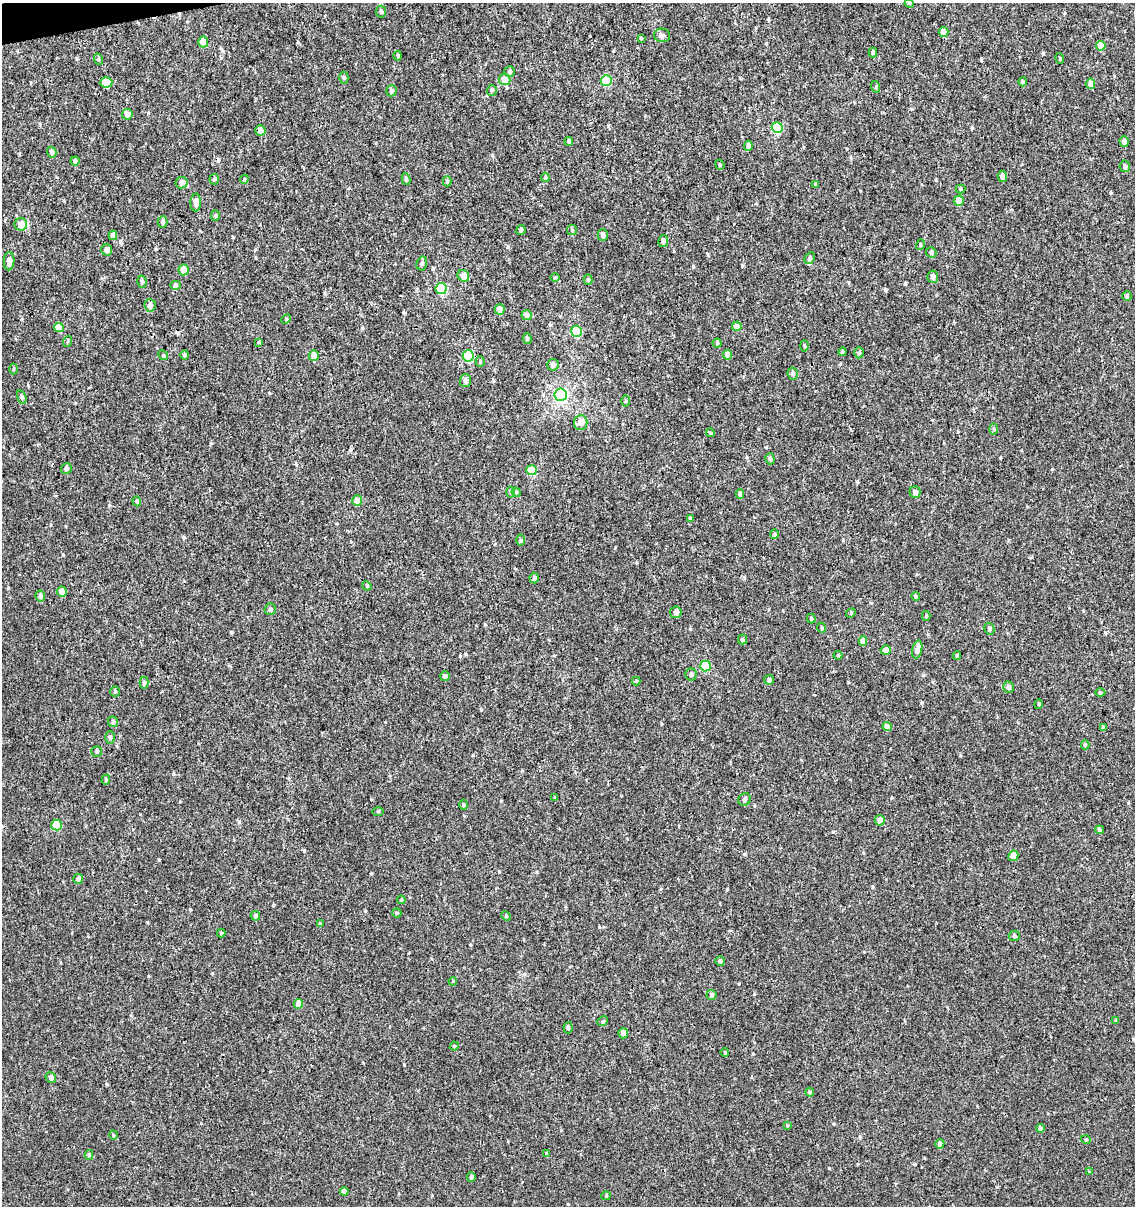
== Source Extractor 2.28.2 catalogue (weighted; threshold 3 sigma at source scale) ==
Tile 11 of 4 x 4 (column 3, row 3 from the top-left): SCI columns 2344-3476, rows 1252-2455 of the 4644 x 4910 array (HDU 1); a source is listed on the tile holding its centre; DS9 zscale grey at full resolution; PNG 1137 x 1208 px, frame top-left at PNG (2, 3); each listed source drawn as its Kron ellipse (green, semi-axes under 4 px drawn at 4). Shown black and unused: <1% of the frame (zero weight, under 3 of 4 exposures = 4% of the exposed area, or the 3 px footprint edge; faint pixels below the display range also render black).
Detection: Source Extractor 2.28.2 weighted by HDU 2 'WHT'; one run over the whole footprint, this tile lists its part. Background 5.43e-06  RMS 0.0026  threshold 0.0117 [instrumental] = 3 sigma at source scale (4.5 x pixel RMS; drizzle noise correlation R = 1.50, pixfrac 1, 0.0396/0.0396 arcsec/px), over >= 5 px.
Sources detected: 184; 1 cosmic-ray / hot-pixel residue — neither listed nor drawn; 2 inside a brighter listed object's ellipse — not listed separately; the other 181 listed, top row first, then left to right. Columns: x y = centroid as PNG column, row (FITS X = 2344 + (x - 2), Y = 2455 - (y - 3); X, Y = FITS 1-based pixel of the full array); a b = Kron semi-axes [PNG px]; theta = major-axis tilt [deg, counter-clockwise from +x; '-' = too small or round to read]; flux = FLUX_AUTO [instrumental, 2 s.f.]
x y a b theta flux
909 3 5 4 - 0.22
381 12 6 5 - 0.52
943 32 5 5 - 2.5
662 35 8 7 - 0.73
641 38 4 4 - 0.23
203 42 5 5 - 2.5
1101 46 5 5 - 2.8
873 53 5 3 - 0.48
398 56 4 4 - 0.32
1060 58 5 3 - 0.25
98 59 6 3 -71 0.3
509 72 5 5 - 0.46
344 78 6 4 89 0.39
505 79 5 5 - 3
606 80 5 5 - 13
106 82 6 5 - 4.7
1023 82 4 4 - 0.43
1090 84 5 5 - 1.7
876 87 6 4 -72 0.28
492 90 5 5 - 0.5
391 91 5 5 - 0.57
127 114 5 5 - 1.7
777 128 5 5 - 14
260 130 5 5 - 1.3
569 141 4 4 - 0.5
1124 141 5 4 - 0.95
748 146 5 4 - 0.85
52 152 5 4 - 0.73
75 161 4 4 - 0.7
720 165 5 4 - 0.39
1125 166 6 5 - 0.73
1002 176 5 4 - 0.84
545 177 4 4 - 0.43
214 179 5 4 - 0.44
244 179 4 4 - 0.28
406 179 6 4 -81 0.48
447 181 5 4 - 0.33
182 183 6 5 - 1.3
816 184 3 3 - 0.48
960 189 5 4 - 0.31
959 201 5 5 - 1.6
196 202 9 5 88 1.3
215 215 5 4 - 0.32
162 222 6 5 - 0.64
21 224 6 6 - 1.9
521 230 5 4 - 0.48
572 230 5 5 - 0.36
113 235 4 4 - 1.3
603 235 6 5 - 0.76
663 241 6 5 - 0.65
920 245 5 3 - 0.27
107 250 5 5 - 1.3
931 253 5 5 - 0.54
810 258 6 4 61 0.58
9 261 9 5 89 1.3
422 263 7 5 75 0.54
184 270 5 5 - 2.3
463 276 6 5 - 2.3
555 277 5 3 - 0.24
933 277 6 5 - 1
588 280 5 4 - 0.4
142 282 6 4 -74 0.47
176 285 5 4 - 0.37
441 289 5 5 - 17
1127 296 5 4 - 0.37
150 305 6 5 - 1
500 309 5 5 - 1.7
526 315 5 5 - 1
286 319 5 3 - 0.26
737 326 5 4 - 1.8
59 328 5 4 - 3.3
576 331 5 5 - 12
527 339 5 4 - 0.35
68 341 5 3 - 0.26
259 342 4 3 - 0.26
717 343 4 4 - 0.39
804 346 5 3 - 0.29
842 352 4 3 - 0.27
859 353 5 4 - 0.46
163 355 5 4 - 0.27
185 355 5 4 - 0.55
728 355 5 4 - 1.6
314 356 5 5 - 1.6
468 356 5 5 - 15
480 362 5 4 - 0.33
553 365 6 6 - 0.8
13 369 5 3 - 0.26
793 373 6 5 - 0.7
465 381 6 5 - 1
561 395 6 6 - 40
22 397 7 4 -69 0.43
625 401 6 4 89 0.31
581 422 7 6 - 1.8
994 429 6 4 -89 0.29
710 433 4 3 - 0.3
770 459 5 4 - 0.49
66 469 6 5 - 0.49
531 470 5 5 - 5.7
510 492 6 4 -89 0.33
516 492 5 4 - 0.27
915 492 6 5 - 1
740 494 5 4 - 0.73
137 501 5 4 - 0.36
357 501 5 5 - 2.6
690 518 3 3 - 0.32
774 534 4 4 - 0.29
520 540 6 4 -90 0.32
534 578 5 4 - 0.47
367 586 5 4 - 0.26
62 591 5 5 - 1.5
40 596 5 4 - 0.67
916 597 4 4 - 0.4
270 609 6 5 - 0.59
676 612 6 5 - 0.97
851 613 5 4 - 0.24
926 616 5 4 - 0.32
811 619 5 4 - 0.31
822 628 5 3 - 0.24
989 629 6 5 - 0.61
743 640 5 4 - 0.41
863 641 4 4 - 1.7
917 649 9 5 79 1.6
885 650 5 5 - 1.4
838 655 4 4 - 0.28
957 656 4 3 - 0.32
705 666 5 5 - 12
691 674 6 6 - 0.61
445 676 5 4 - 0.79
769 680 5 4 - 0.81
636 681 4 4 - 0.24
144 683 6 4 -90 0.56
1008 687 6 5 - 0.66
115 692 5 5 - 0.34
1100 693 5 3 - 0.24
1039 704 5 3 - 0.24
113 722 5 5 - 0.53
887 727 4 4 - 1.8
1103 727 4 4 - 0.25
110 737 6 5 - 0.49
1085 745 4 4 - 0.41
97 751 5 5 - 0.43
106 780 5 4 - 0.33
555 797 4 3 - 0.25
745 799 6 5 - 0.51
463 805 5 3 - 0.3
378 811 5 4 - 0.25
880 820 5 5 - 1.5
57 825 5 5 - 6.6
1099 830 4 4 - 0.44
1013 856 5 5 - 2
78 879 5 5 - 0.9
401 900 4 4 - 0.3
397 913 5 4 - 0.31
255 916 5 4 - 0.47
506 916 5 4 - 0.3
320 924 4 2 - 0.21
221 933 4 4 - 0.24
1014 936 5 5 - 0.5
720 961 5 5 - 0.43
453 981 4 3 - 0.23
711 995 5 5 - 0.5
298 1004 5 5 - 2.1
603 1021 5 4 - 0.48
1116 1021 4 3 - 0.28
568 1028 6 4 -87 0.49
623 1033 5 5 - 0.96
454 1046 4 4 - 0.27
725 1053 4 3 - 0.21
51 1077 5 5 - 0.95
810 1092 4 4 - 0.38
787 1125 4 4 - 0.26
1040 1128 4 4 - 0.7
113 1135 5 3 - 0.23
1086 1140 5 3 - 0.22
940 1144 4 4 - 0.87
547 1153 4 4 - 0.38
89 1155 5 4 - 0.36
1089 1172 4 4 - 0.23
471 1177 5 4 - 0.55
344 1191 4 4 - 1.1
606 1196 4 4 - 0.27
Isophote crosses this tile's border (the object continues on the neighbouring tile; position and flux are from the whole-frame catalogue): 1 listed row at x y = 909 3
Unlisted compact peaks at least as high as the median listed source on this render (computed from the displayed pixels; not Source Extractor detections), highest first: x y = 159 860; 365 911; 231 632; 833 832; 109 505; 1052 469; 147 922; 304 850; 829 1168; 404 1065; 922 702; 915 1164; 239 822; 273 905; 608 125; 221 58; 63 555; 1083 611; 362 328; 371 873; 493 381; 739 984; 972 128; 499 872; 184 537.